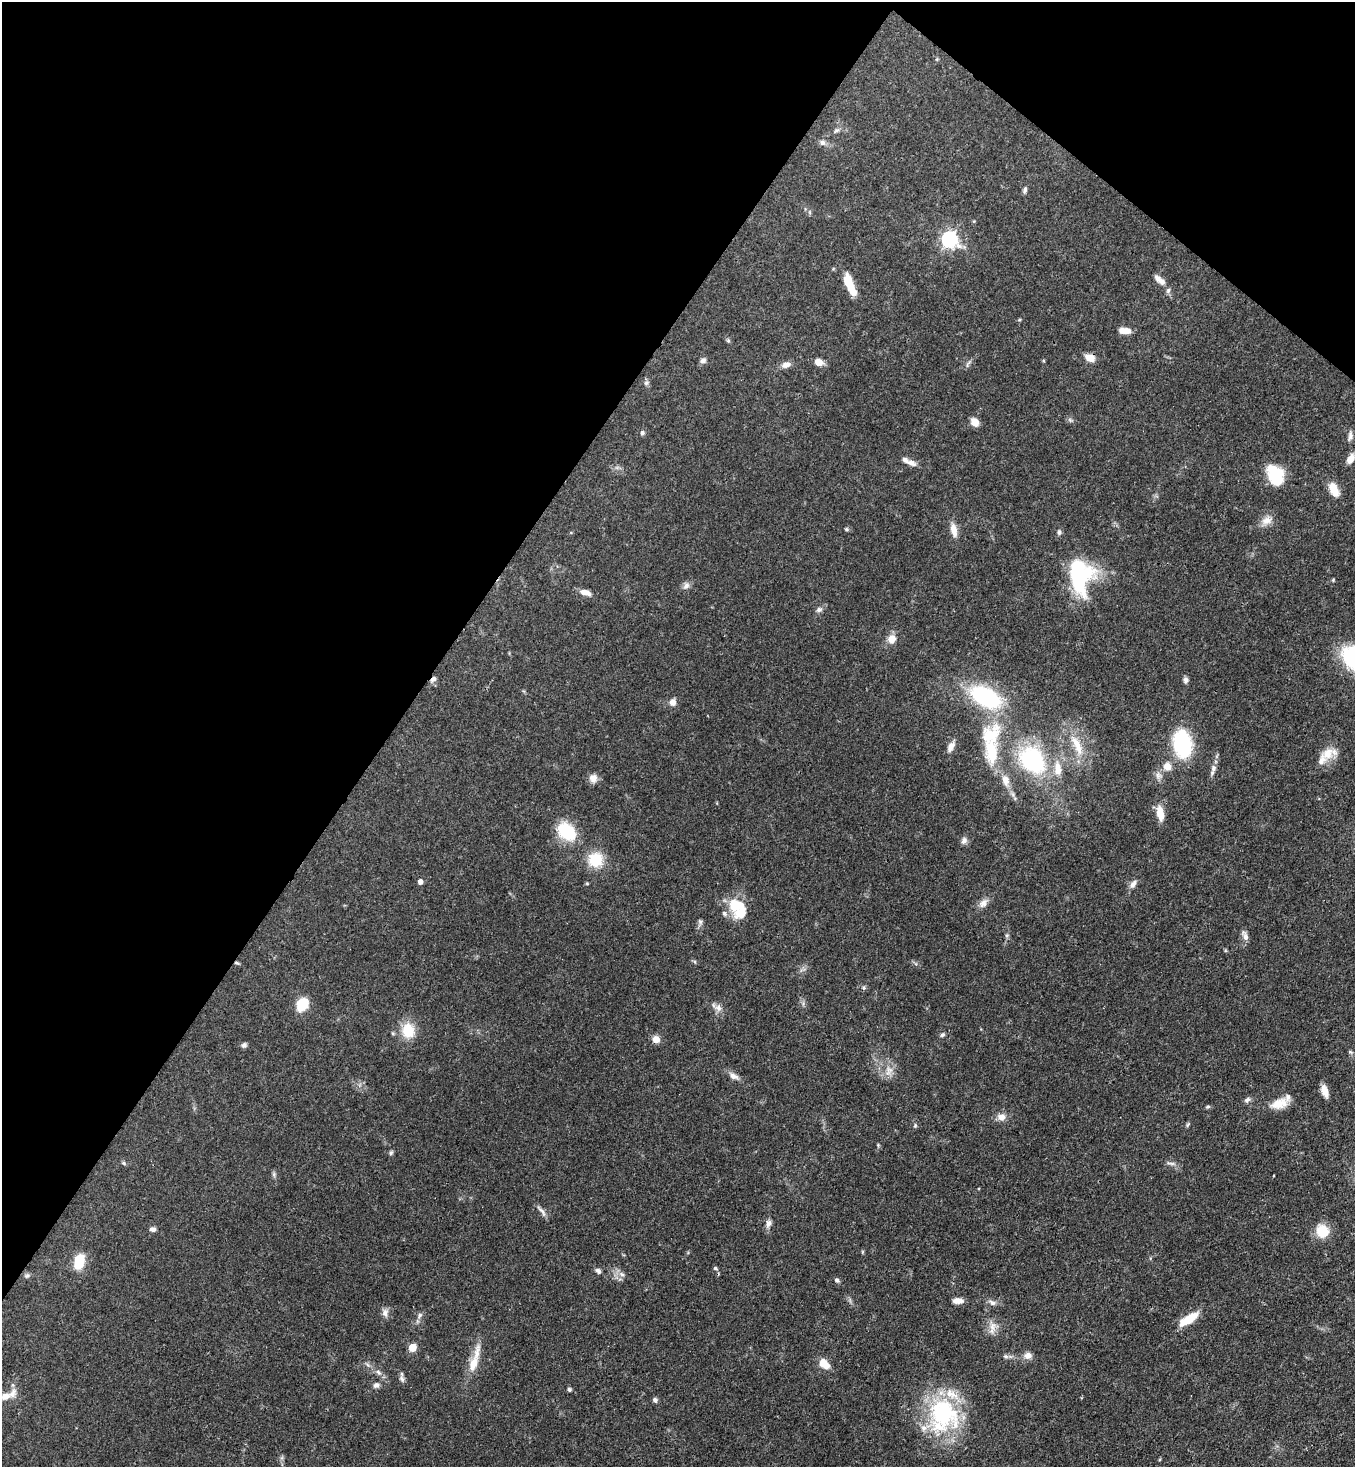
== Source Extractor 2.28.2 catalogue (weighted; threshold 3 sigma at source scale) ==
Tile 2 of 4 x 4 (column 2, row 1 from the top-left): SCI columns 1717-3069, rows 4455-5919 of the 5999 x 5977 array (HDU 1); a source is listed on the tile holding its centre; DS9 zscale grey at full resolution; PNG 1357 x 1469 px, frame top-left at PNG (2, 2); no overlay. Shown black and unused: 34% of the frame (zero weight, under 3 of 4 exposures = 7% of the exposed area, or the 3 px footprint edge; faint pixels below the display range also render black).
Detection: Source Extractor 2.28.2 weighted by HDU 2 'WHT'; one run over the whole footprint, this tile lists its part. Background 0.071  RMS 0.0036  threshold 0.0162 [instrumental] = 3 sigma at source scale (4.5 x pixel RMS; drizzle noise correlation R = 1.50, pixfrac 1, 0.05/0.05 arcsec/px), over >= 5 px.
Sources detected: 120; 1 inside a brighter object's white glare — not listed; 9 inside a brighter listed object's ellipse — not listed separately; the other 110 listed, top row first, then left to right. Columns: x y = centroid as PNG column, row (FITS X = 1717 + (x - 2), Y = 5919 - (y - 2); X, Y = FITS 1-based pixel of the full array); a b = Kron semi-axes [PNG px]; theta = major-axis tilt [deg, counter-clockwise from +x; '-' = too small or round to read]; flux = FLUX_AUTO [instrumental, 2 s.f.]
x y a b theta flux
836 130 9 5 37 0.93
822 143 8 7 - 1.3
1025 190 8 5 65 0.84
949 239 7 7 - 92
1162 282 9 7 -40 1.8
850 286 28 9 -68 8.1
1168 290 7 5 69 0.83
1125 331 12 6 -3 3.7
728 340 5 5 - 0.52
1090 358 10 7 -23 4.1
703 360 8 7 - 1.2
819 362 7 6 - 4.1
968 364 11 4 60 0.83
786 365 12 7 17 2.1
646 383 6 6 - 0.86
1070 420 7 4 -45 0.69
975 422 8 6 -54 4
642 433 6 5 - 0.75
1350 436 13 6 86 1.4
1350 459 14 8 57 2.8
911 463 14 7 -19 2.1
1275 475 20 13 -63 15
1334 489 18 9 -66 5.1
1266 521 13 10 11 2.9
846 529 5 5 - 0.48
954 530 17 8 -78 3.5
1059 532 8 5 80 0.82
1080 577 36 24 89 38
1333 580 4 4 - 0.38
686 585 11 8 54 1.5
585 592 13 7 -13 2.7
819 610 8 6 17 1.1
892 639 10 9 - 3.6
433 679 8 5 47 1.4
1185 680 7 6 - 1.1
985 697 41 22 -28 35
673 702 8 7 - 2.1
990 736 38 27 55 20
1182 744 23 15 -83 32
1077 745 33 11 -66 8.6
951 747 14 7 62 2.3
1328 753 19 15 45 5.6
1032 760 30 22 -51 41
1167 766 10 10 - 3.2
1213 768 10 7 74 1.7
1058 769 22 11 -84 5.7
1158 776 9 8 - 1.7
593 778 11 10 - 2.4
1005 780 13 9 -78 3.5
1160 813 19 8 -81 4.7
567 831 19 13 -45 18
964 840 9 7 64 1.4
595 860 18 17 - 9.7
420 882 5 4 - 1.9
1133 884 12 7 61 1.7
983 903 15 8 52 2.4
737 905 23 17 -18 11
700 922 9 5 -74 0.91
1245 936 14 6 -68 1.7
237 963 6 4 -18 0.58
864 988 6 5 - 0.63
302 1004 9 7 62 16
718 1008 13 8 -31 2.1
408 1030 17 14 -85 8.8
942 1035 7 5 43 0.77
656 1039 7 7 - 3.2
244 1045 6 6 - 0.99
889 1070 11 8 -35 2.4
733 1076 14 8 -29 2.1
1325 1091 13 7 -73 3.3
1247 1100 9 6 44 1.1
1279 1103 22 12 13 5.7
1208 1107 7 4 19 0.53
1001 1117 12 10 6 2.5
1188 1124 7 4 59 0.54
915 1125 5 5 - 0.5
878 1145 4 4 - 0.39
391 1153 7 5 50 0.65
124 1163 6 5 - 0.59
1171 1163 15 4 -12 1.1
274 1174 7 4 -90 0.69
1273 1176 3 2 - 0.38
542 1211 20 4 -50 1.5
768 1223 10 7 76 1.6
152 1229 8 6 -9 1.1
1322 1231 15 14 - 7.9
79 1262 15 10 72 8.9
715 1268 6 5 - 0.55
598 1271 8 6 -42 1
622 1274 7 5 -30 1.1
27 1275 8 5 48 0.79
837 1280 6 5 - 0.85
958 1301 10 5 2 2.9
992 1303 11 6 -36 1.3
385 1313 12 8 86 1.8
420 1315 8 5 61 0.93
1188 1319 24 8 33 8.3
992 1328 19 8 82 3.1
412 1348 5 5 - 10
1028 1355 11 9 3 2.2
1006 1356 8 6 -3 0.88
473 1363 23 10 69 5.8
824 1364 14 9 -42 4.4
378 1372 8 7 - 1.3
402 1379 10 6 -66 1.2
376 1385 9 7 22 1.3
569 1389 5 4 - 0.82
5 1396 14 9 20 2.8
655 1400 5 5 - 1.1
943 1415 46 40 -83 42
Overlapping masked pixels (flux is a lower limit): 3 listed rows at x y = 1090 358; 433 679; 237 963